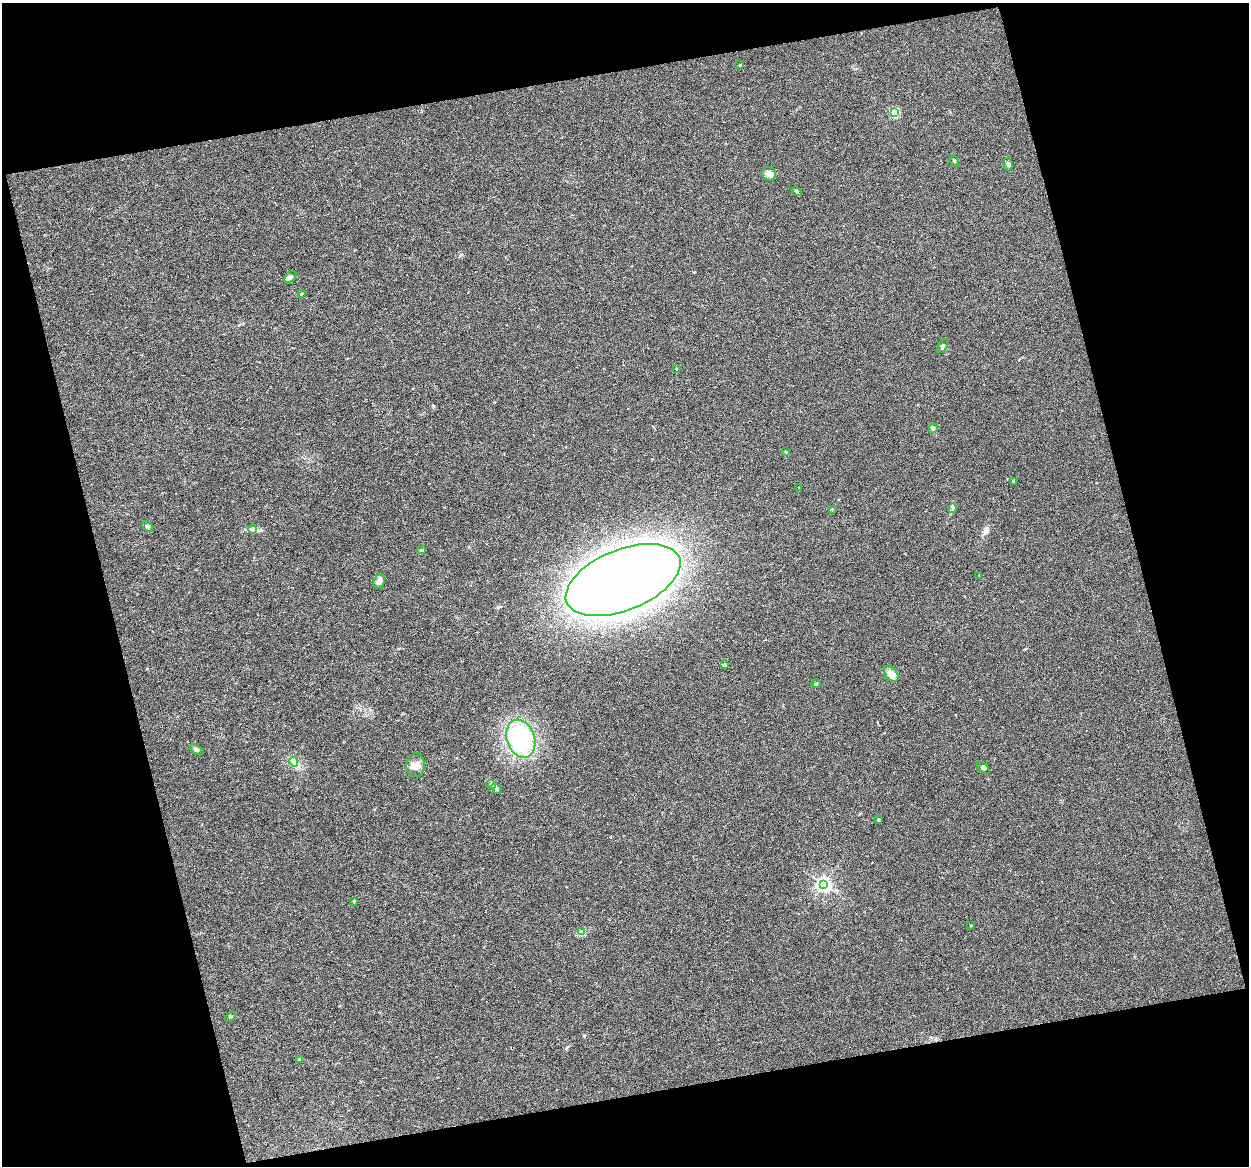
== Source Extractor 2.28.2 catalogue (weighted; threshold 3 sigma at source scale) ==
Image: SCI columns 2-2494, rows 29-2355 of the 2494 x 2398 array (HDU 1 of 3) = the unmasked area's bounding box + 8 px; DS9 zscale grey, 2 x 2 block average (1 PNG px = mean of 2 x 2 image px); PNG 1251 x 1168 px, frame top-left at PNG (2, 3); each listed source drawn as its Kron ellipse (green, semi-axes under 4 px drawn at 4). Shown black and unused: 29% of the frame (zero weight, under 3 of 4 exposures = <1% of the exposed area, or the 3 px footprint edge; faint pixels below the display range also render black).
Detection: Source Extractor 2.28.2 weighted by HDU 2 'WHT'. Background 0.0302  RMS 0.0052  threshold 0.0232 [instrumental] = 3 sigma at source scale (4.5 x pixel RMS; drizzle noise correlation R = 1.50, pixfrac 1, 0.0396/0.0396 arcsec/px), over >= 5 px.
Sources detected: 41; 2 inside a brighter listed object's ellipse — not listed separately; the other 39 listed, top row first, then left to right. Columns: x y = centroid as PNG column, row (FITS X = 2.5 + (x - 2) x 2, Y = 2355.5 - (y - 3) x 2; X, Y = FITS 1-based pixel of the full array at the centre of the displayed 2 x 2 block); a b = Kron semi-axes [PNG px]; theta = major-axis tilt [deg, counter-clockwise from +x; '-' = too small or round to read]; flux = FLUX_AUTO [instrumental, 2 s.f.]
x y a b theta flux
740 65 4 2 - 0.94
895 113 3 3 - 92
954 161 5 3 - 1.5
1008 164 6 4 -83 3.2
769 174 7 7 - 5.9
796 191 5 3 - 2.2
290 277 7 4 44 3.3
302 294 3 2 - 0.73
942 346 7 4 58 3.1
677 369 3 3 - 0.83
933 428 5 3 - 2.5
785 452 3 3 - 0.88
1013 481 4 3 - 1.2
799 487 2 2 - 0.7
952 508 4 2 - 1.6
832 510 3 2 - 1
148 527 6 3 -38 2.1
253 529 4 2 - 1.5
421 550 4 3 - 2.2
979 575 2 2 - 0.49
623 580 61 30 22 2000
379 581 8 5 70 6.1
724 665 3 2 - 1.2
891 674 9 6 -49 10
816 684 4 3 - 2
521 739 19 14 -71 130
197 750 7 3 -31 2.7
294 762 5 3 - 3.1
416 765 12 9 85 9.4
983 768 7 3 -42 2.8
491 784 5 4 - 2.4
496 789 6 4 -50 2.9
878 820 2 2 - 2.8
824 884 4 4 - 390
354 901 3 2 - 0.93
971 925 3 2 - 0.8
582 932 4 3 - 6.3
230 1017 5 3 - 1.7
299 1059 3 3 - 1
Diffuse or blended objects may show on this block-average render without a row.